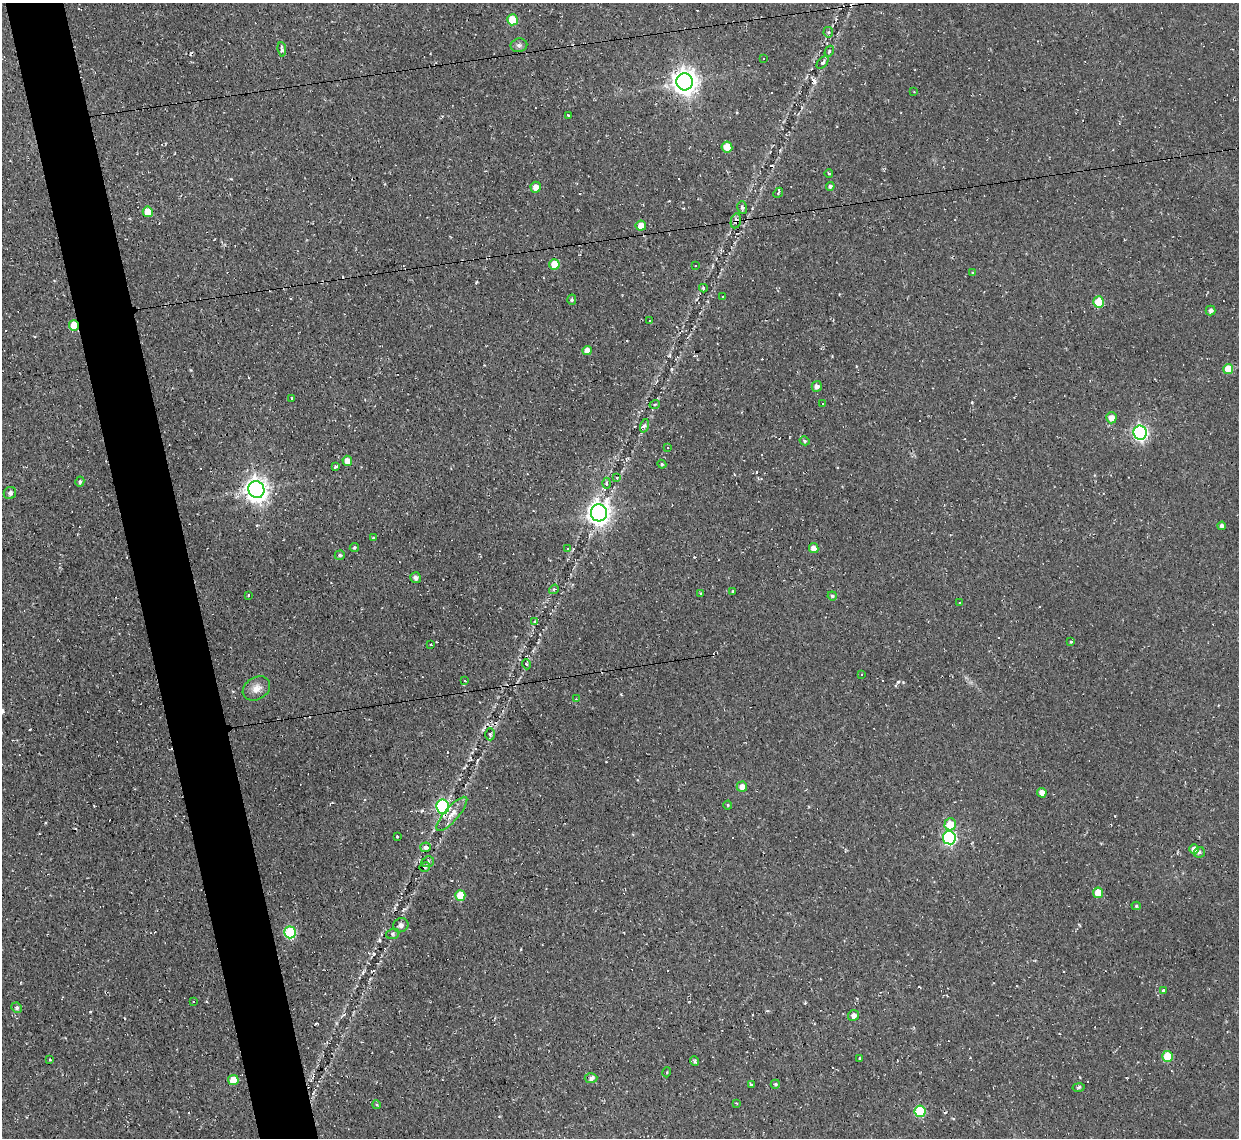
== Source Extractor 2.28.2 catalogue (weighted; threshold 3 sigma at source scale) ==
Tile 11 of 4 x 4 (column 3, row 3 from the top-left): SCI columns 2475-3711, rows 1268-2403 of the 4948 x 4925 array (HDU 1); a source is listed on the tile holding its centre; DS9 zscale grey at full resolution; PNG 1241 x 1140 px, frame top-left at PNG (2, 3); each listed source drawn as its Kron ellipse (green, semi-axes under 4 px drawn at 4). Shown black and unused: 5% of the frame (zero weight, under 2 of 3 exposures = <1% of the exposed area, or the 3 px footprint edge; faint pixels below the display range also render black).
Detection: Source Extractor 2.28.2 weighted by HDU 2 'WHT'; one run over the whole footprint, this tile lists its part. Background 0.146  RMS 0.0073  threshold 0.0329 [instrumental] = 3 sigma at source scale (4.5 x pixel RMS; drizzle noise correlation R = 1.50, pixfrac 1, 0.05/0.05 arcsec/px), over >= 5 px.
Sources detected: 144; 37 cosmic-ray / hot-pixel residue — neither listed nor drawn; the other 107 listed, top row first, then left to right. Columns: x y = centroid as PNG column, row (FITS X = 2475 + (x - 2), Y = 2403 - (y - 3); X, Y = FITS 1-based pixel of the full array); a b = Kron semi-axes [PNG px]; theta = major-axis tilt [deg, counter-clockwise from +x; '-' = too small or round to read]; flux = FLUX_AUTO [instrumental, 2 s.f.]
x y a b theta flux
512 20 5 5 - 20
828 32 5 5 - 1.1
519 45 8 6 10 2.3
282 49 7 3 -83 1.6
829 51 6 4 59 1
763 58 2 2 - 0.68
823 62 7 4 47 1.9
685 82 8 8 - 670
914 92 3 2 - 0.54
568 115 3 2 - 0.56
727 147 5 5 - 12
829 174 4 3 - 0.66
830 186 4 4 - 1.8
536 187 5 5 - 6
778 193 5 4 - 1.1
742 207 6 5 - 1.5
148 212 5 5 - 12
736 221 7 5 77 2.3
641 226 5 5 - 8.3
554 264 5 5 - 14
695 265 3 3 - 13
972 273 4 3 - 0.85
703 288 4 3 - 1
723 297 2 2 - 0.64
572 300 5 4 - 1.3
1098 302 5 5 - 25
1211 311 5 5 - 2.6
650 320 3 2 - 0.81
74 325 5 5 - 18
587 351 5 4 - 6.6
1228 369 5 5 - 13
817 386 5 5 - 2.8
292 398 3 3 - 4.3
823 403 3 2 - 0.88
655 404 5 3 - 0.75
1111 418 5 5 - 6.2
644 426 7 4 72 1.6
1140 433 7 6 - 170
805 441 5 4 - 1.3
668 447 3 3 - 0.7
347 461 5 5 - 5.5
662 464 4 4 - 0.9
336 466 3 3 - 2.2
617 477 3 2 - 0.63
80 482 5 4 - 1.3
607 483 5 3 - 1.1
256 490 8 8 - 590
10 493 6 6 - 2.2
599 513 8 8 - 510
1222 526 4 4 - 2.5
373 538 4 4 - 0.91
354 547 5 4 - 1.2
814 548 5 4 - 5.1
567 549 4 3 - 1
340 555 5 4 - 1.5
416 578 5 5 - 2.8
554 589 5 4 - 1
733 591 3 2 - 0.71
701 593 4 3 - 0.95
249 595 4 2 - 0.6
832 596 4 4 - 1.4
959 602 3 3 - 3.4
535 621 4 3 - 3.1
1071 642 4 3 - 0.84
431 645 3 2 - 0.55
526 664 5 3 - 0.68
861 674 3 2 - 0.51
465 680 3 3 - 1.2
256 688 15 11 32 6.8
576 699 4 3 - 0.66
490 734 6 4 -90 1.2
742 787 5 5 - 6.6
1042 793 5 4 - 5.5
728 805 4 4 - 0.71
443 807 7 6 - 120
452 814 22 7 49 7
950 824 6 5 - 14
397 836 3 3 - 2.5
949 838 6 6 - 110
425 847 5 5 - 3.5
1194 849 5 4 - 4
1199 852 6 5 - 1.6
428 862 6 5 - 1.7
425 867 5 4 - 1.2
1098 893 5 5 - 12
460 895 5 5 - 15
1136 906 4 4 - 1
401 925 8 7 - 2.6
290 932 6 6 - 51
393 934 6 5 - 1.4
1163 990 4 3 - 1.2
193 1001 3 2 - 0.78
17 1008 5 5 - 1.5
854 1015 5 5 - 3.6
1167 1056 5 5 - 22
860 1058 3 3 - 3.7
50 1060 4 3 - 0.88
694 1061 5 3 - 1.3
667 1072 5 3 - 0.61
591 1078 6 5 - 2.7
233 1080 5 5 - 12
775 1084 4 4 - 1.1
751 1085 3 3 - 2.3
1079 1087 6 3 10 1.3
737 1104 4 2 - 0.61
377 1105 4 3 - 0.79
920 1111 5 5 - 42
Overlapping masked pixels (flux is a lower limit): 2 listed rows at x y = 736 221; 74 325